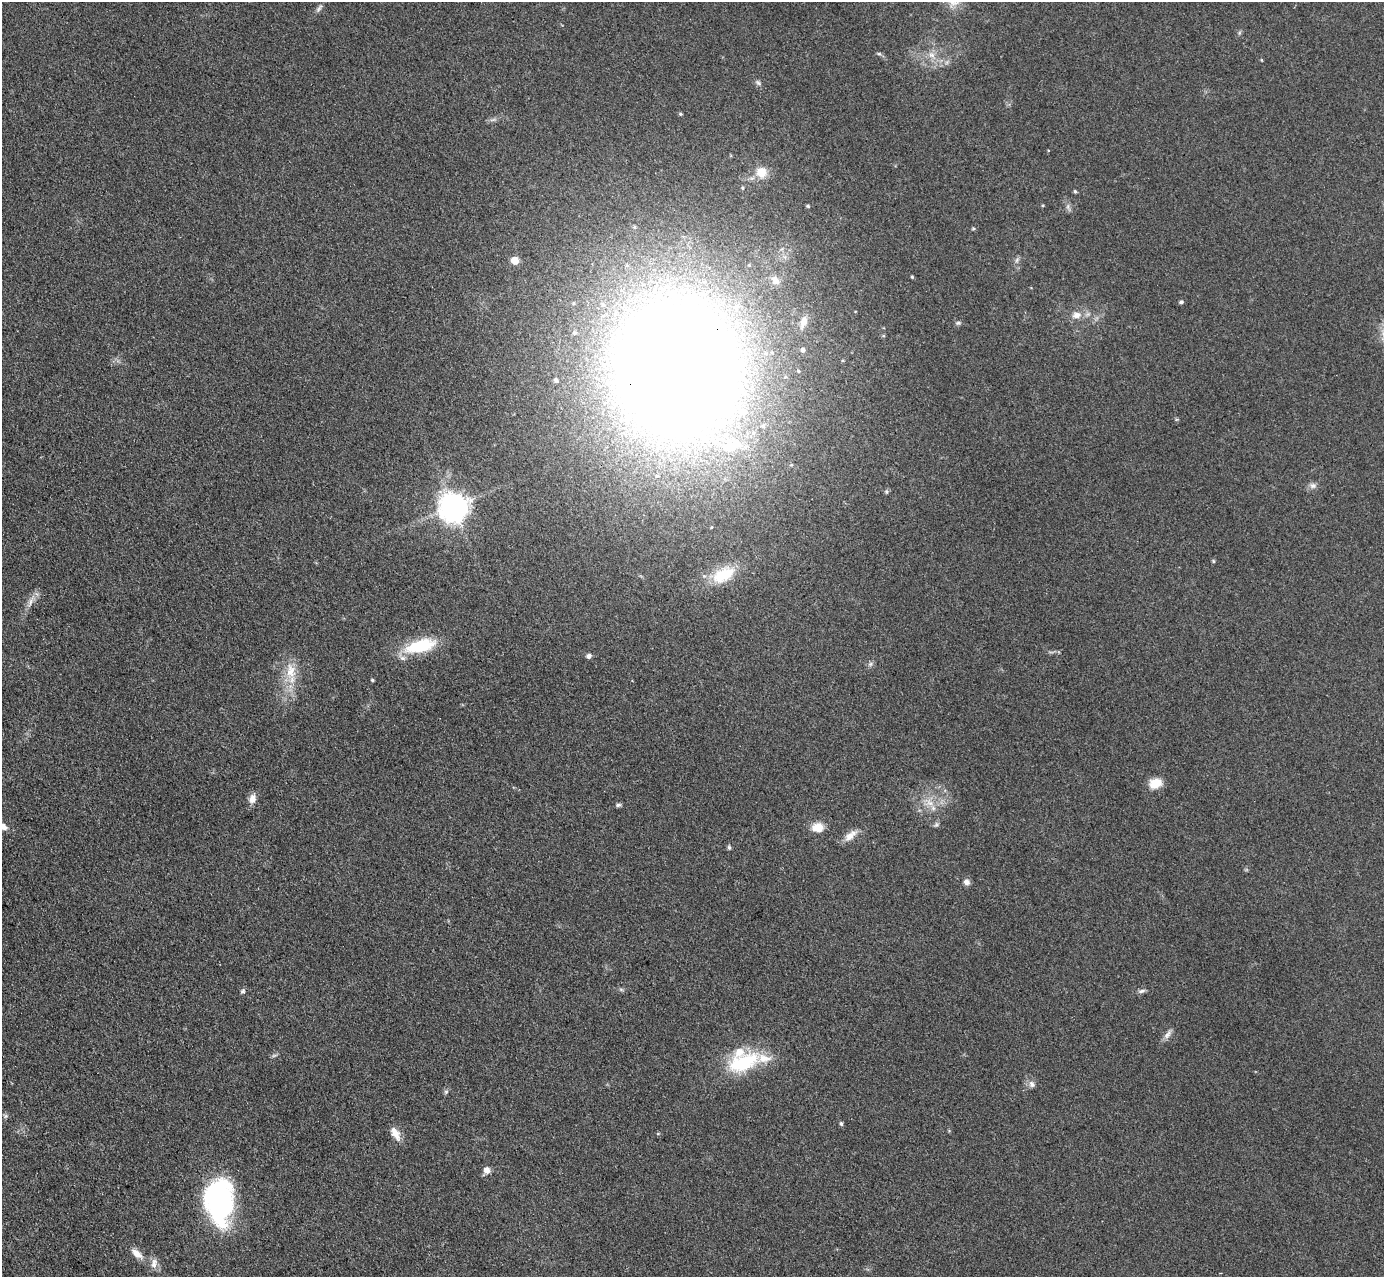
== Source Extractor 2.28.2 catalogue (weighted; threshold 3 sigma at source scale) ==
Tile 7 of 4 x 4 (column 3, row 2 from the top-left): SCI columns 2796-4177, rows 3010-4284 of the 5757 x 5774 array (HDU 1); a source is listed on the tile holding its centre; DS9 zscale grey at full resolution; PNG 1386 x 1279 px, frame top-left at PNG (2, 2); no overlay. Shown black and unused: <1% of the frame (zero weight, under 3 of 4 exposures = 3% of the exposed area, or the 3 px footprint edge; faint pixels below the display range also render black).
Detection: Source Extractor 2.28.2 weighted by HDU 2 'WHT'; one run over the whole footprint, this tile lists its part. Background 0.155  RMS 0.008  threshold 0.0359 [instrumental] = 3 sigma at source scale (4.5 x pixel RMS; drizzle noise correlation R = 1.50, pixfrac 1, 0.05/0.05 arcsec/px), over >= 5 px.
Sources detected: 63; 3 inside a brighter listed object's ellipse — not listed separately; the other 60 listed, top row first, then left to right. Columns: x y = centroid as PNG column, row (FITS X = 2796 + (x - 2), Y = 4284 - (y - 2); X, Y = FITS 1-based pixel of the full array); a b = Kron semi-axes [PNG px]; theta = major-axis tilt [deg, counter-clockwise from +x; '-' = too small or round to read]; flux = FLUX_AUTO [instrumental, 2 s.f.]
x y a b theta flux
319 8 12 5 51 2.5
879 54 6 4 -18 1.2
932 55 10 7 -31 4.9
947 62 7 4 71 1.6
758 83 10 5 -37 2.1
680 114 5 4 - 0.97
493 120 10 3 21 1.8
761 172 13 12 - 13
742 188 4 4 - 0.97
1075 191 5 4 - 1.1
808 206 5 4 - 1.1
1068 207 11 5 -73 2.6
973 229 6 4 0 0.9
515 260 5 5 - 15
912 277 4 4 - 0.93
775 280 14 9 -51 6.2
1181 302 5 4 - 1.6
1076 315 13 9 9 6.9
804 322 13 8 71 6.2
958 323 7 5 21 1.5
802 350 5 4 - 1.7
677 368 123 107 -85 1800
556 380 4 3 - 1.4
1313 485 9 7 -14 3.3
886 491 6 4 -71 1.1
453 507 10 10 - 740
1213 561 5 4 - 1.1
723 575 32 16 27 28
31 601 18 4 69 4.7
420 646 37 14 14 39
589 656 6 6 - 2.3
870 664 6 6 - 1.9
291 671 23 14 -88 18
372 680 4 3 - 1.1
1155 783 15 11 16 11
252 799 13 9 77 5.3
929 803 13 7 -55 7
618 805 8 5 10 1.5
936 825 7 5 78 1.6
3 827 9 6 -29 5.1
818 827 15 12 1 9.9
850 835 20 9 41 7.6
729 848 6 4 -73 1.4
966 882 8 7 - 3.6
621 989 7 4 -19 1.3
243 991 7 6 - 1.7
1142 991 9 5 24 2.2
1167 1034 14 7 54 3.9
274 1055 9 4 13 1.4
743 1062 46 22 21 52
1032 1084 10 7 -57 3.3
446 1092 6 5 - 1.5
5 1116 7 4 89 1.4
841 1124 5 4 - 1.5
395 1133 20 9 -60 7.9
658 1133 5 3 - 0.73
487 1170 7 6 - 5.5
219 1201 48 29 -88 140
137 1254 17 8 -39 7.5
154 1263 15 8 79 5
Overlapping masked pixels (flux is a lower limit): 1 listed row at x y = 677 368
Isophote crosses this tile's border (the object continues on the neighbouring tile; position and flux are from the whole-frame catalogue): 1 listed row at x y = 3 827